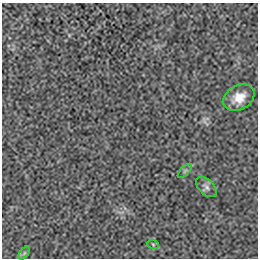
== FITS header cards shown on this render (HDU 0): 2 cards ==
NAXIS1  =                  256 / length of data axis 1
NAXIS2  =                  256 / length of data axis 2

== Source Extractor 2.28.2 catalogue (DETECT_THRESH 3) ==
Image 256 x 256 px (HDU 0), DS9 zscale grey, 1 PNG px = 1 image px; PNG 260 x 260 px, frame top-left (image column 1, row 256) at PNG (2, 3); each listed source drawn as its Kron ellipse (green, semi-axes under 4 px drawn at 4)
Background -9.26e-05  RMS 0.002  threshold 0.00601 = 3 sigma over >= 5 px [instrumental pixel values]
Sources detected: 5; all 5 listed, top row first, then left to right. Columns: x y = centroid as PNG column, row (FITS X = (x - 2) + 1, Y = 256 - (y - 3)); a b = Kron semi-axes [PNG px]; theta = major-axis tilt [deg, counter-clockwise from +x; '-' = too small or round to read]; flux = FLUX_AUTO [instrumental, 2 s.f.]
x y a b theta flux
239 97 17 12 31 1.9
185 171 9 3 45 0.23
206 187 12 7 -44 0.54
153 244 6 3 -20 0.15
24 253 7 4 53 0.25